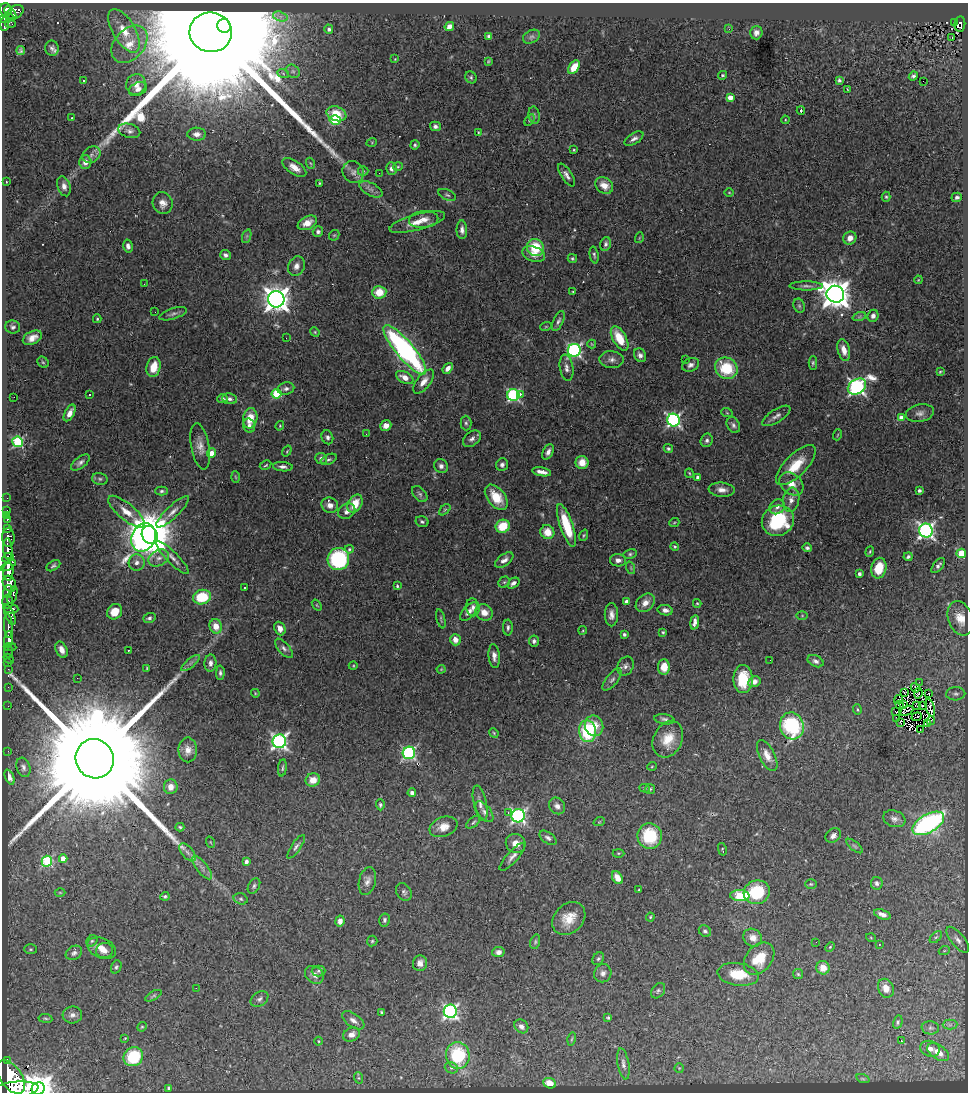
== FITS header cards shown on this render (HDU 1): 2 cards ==
NAXIS1  =                  966
NAXIS2  =                 1090

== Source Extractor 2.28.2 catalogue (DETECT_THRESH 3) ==
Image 966 x 1090 px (HDU 1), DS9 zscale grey, 1 PNG px = 1 image px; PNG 970 x 1094 px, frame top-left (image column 1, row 1090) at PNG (2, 3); each listed source drawn as its Kron ellipse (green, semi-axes under 4 px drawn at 4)
Background 0.712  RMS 0.056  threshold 0.169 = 3 sigma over >= 5 px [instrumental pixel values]
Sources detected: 438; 3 with non-positive FLUX_AUTO (blend fragments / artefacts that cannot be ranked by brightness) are neither listed nor drawn; the other 435 listed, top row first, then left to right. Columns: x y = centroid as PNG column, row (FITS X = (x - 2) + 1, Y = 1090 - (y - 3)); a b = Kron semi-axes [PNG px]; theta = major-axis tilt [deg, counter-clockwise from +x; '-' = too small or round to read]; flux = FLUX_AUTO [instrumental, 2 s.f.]
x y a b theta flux
6 10 6 5 - 400
15 12 10 6 31 410
10 13 8 4 -52 310
280 16 7 4 -18 13
6 18 7 3 16 210
955 22 3 2 - 11
10 23 6 3 -18 13
4 24 7 3 88 120
960 24 7 5 82 59
224 26 7 6 - 44000
449 27 5 4 - 21
329 29 5 4 - 11
729 29 3 3 - 4.1
124 31 24 11 -59 92
211 32 21 20 - 450000
756 33 7 6 - 17
489 36 4 3 - 8.3
531 37 9 6 28 10
952 37 3 2 - 3.2
129 44 21 15 48 100
52 48 7 6 - 13
21 50 4 3 - 7
395 59 3 3 - 2.8
488 61 3 3 - 3.6
574 67 7 5 56 66
293 71 7 6 - 10
283 73 6 4 -20 5.6
722 75 5 4 - 6.1
913 76 5 3 - 7.3
471 77 6 5 - 6.6
839 80 4 4 - 7.3
84 81 3 3 - 5.1
923 81 2 2 - 2.9
136 84 10 9 - 40
138 89 9 6 25 22
848 89 3 3 - 3.3
730 97 4 4 - 50
801 111 4 3 - 7.8
336 114 10 7 -21 72
534 115 8 5 -80 8.4
72 118 3 2 - 2.8
335 120 5 5 - 210
530 120 6 4 55 6.5
785 120 4 3 - 3.4
435 126 5 4 - 12
129 131 11 7 -16 16
478 132 4 3 - 3
197 134 9 6 0 19
634 139 10 5 32 15
372 142 5 3 - 3.2
415 145 4 4 - 5.9
574 150 3 2 - 4.7
91 155 10 7 33 16
85 162 7 6 - 28
310 163 5 3 - 3.9
294 167 13 6 -34 29
398 167 5 4 - 4.5
391 169 6 5 - 17
363 171 5 5 - 5
353 172 11 10 - 22
379 173 2 2 - 2.1
566 175 13 5 -57 18
6 182 4 2 - 2.7
319 183 4 3 - 3.4
604 185 9 7 -37 44
64 186 10 6 -72 20
371 189 12 6 -27 18
729 192 5 3 - 3.2
447 195 9 5 -25 9.4
886 197 5 4 - 5.1
957 197 5 4 - 12
163 203 11 10 - 27
424 219 15 8 5 31
417 222 29 8 16 59
307 223 10 6 27 41
462 230 9 5 -88 16
318 232 5 5 - 9.7
334 235 6 4 42 5.2
247 236 7 4 71 6.6
639 238 5 3 - 3.4
850 238 7 6 - 30
606 244 7 5 72 10
128 246 6 5 - 15
535 247 9 8 - 130
534 254 12 7 -18 35
225 255 5 5 - 12
594 255 8 4 -80 7.1
572 258 4 4 - 6
296 266 10 8 65 23
918 280 4 3 - 3.2
144 284 3 2 - 3.3
806 286 17 4 0 14
379 292 7 6 - 73
573 292 3 2 - 2.9
835 294 9 8 - 5900
276 299 8 8 - 4200
799 306 7 5 -68 8.2
155 312 2 2 - 2.6
173 314 14 5 17 14
873 316 6 5 - 14
859 317 7 4 19 7
97 319 4 3 - 4.7
558 321 11 5 65 11
546 326 6 3 19 4
13 327 7 6 - 11
315 332 5 4 - 4.3
32 338 10 6 27 30
286 338 2 2 - 2.2
620 338 13 6 -61 96
592 344 4 3 - 3
405 350 31 9 -50 920
574 350 6 6 - 820
844 350 11 6 -76 36
640 355 7 5 -61 14
685 359 3 2 - 4
612 360 12 8 -4 19
43 362 6 5 - 6.4
813 363 7 4 90 6.5
691 365 9 6 22 16
154 367 10 7 76 66
448 368 6 4 50 23
567 368 13 6 -81 18
726 368 12 10 -33 160
940 372 3 3 - 3.6
405 377 9 5 -27 35
424 382 14 7 51 33
857 387 10 7 33 1200
286 389 8 6 12 14
90 394 3 3 - 13
277 394 5 4 - 230
520 394 3 2 - 36
513 395 6 6 - 530
14 397 2 2 - 10
223 399 5 4 - 8.3
230 399 7 5 -9 11
70 413 9 4 62 25
727 413 6 3 -19 3.8
920 413 14 8 11 20
776 416 16 6 32 18
250 418 10 7 79 70
901 418 4 4 - 38
673 420 6 6 - 800
466 423 7 5 -88 9.1
249 425 7 6 - 15
733 425 8 6 -63 12
280 426 5 4 - 4.3
386 426 6 5 - 24
366 434 3 2 - 3.4
837 435 5 3 - 3.8
327 437 7 5 -68 12
472 439 10 6 39 15
707 440 7 6 - 12
18 442 5 5 - 390
200 446 23 9 -80 39
668 449 5 4 - 6.9
287 451 6 3 55 3.7
548 452 8 5 63 18
212 453 4 4 - 47
321 458 6 5 - 11
329 459 8 5 26 8.3
80 462 11 5 38 13
582 462 6 6 - 44
266 465 6 3 28 4.4
502 465 6 5 - 11
796 465 26 10 45 97
441 466 7 6 - 14
283 467 10 4 -5 16
542 472 9 4 -10 23
689 473 5 3 - 3.7
235 477 5 3 - 3.8
697 477 3 3 - 14
100 479 8 6 -14 9.1
791 484 13 10 -40 45
722 490 13 7 -6 26
162 491 6 4 2 7.5
919 491 3 3 - 8.5
420 494 9 6 -48 9.6
496 497 14 8 -51 87
7 498 3 2 - 6.3
791 500 12 8 77 26
355 504 10 6 60 70
330 505 8 7 - 28
777 507 8 7 - 16
7 510 2 2 - 10
445 510 7 4 44 5.5
347 511 9 7 35 20
126 512 22 8 -40 54
173 512 22 6 44 29
7 515 2 2 - 5.8
7 520 4 3 - 61
778 521 16 15 - 270
422 522 6 5 - 7.6
674 523 5 3 - 3.7
566 525 22 6 -71 150
503 526 7 6 - 100
7 529 3 3 - 170
926 531 7 7 - 1200
547 532 7 6 - 54
150 535 9 7 -62 20000
584 535 6 4 71 5
8 537 9 6 -89 380
143 537 15 11 64 1700
675 547 4 4 - 4.8
807 548 5 4 - 9
8 549 10 4 -86 1100
349 549 4 4 - 7.3
870 552 5 4 - 4.9
961 553 5 4 - 190
630 554 7 4 10 7.1
8 557 6 4 30 530
172 557 22 5 -45 27
908 557 4 3 - 7.8
159 558 11 8 27 25
338 559 11 10 - 370
504 560 10 5 37 19
618 560 8 6 -3 21
137 562 8 8 - 20
938 565 9 4 49 12
8 566 8 3 31 760
53 566 7 5 32 8.2
631 568 6 4 -72 4.7
879 568 10 7 77 86
8 572 9 5 89 1700
859 574 3 3 - 11
504 582 6 5 - 5.9
513 583 7 4 36 15
9 584 8 6 -61 1200
397 586 4 3 - 5.2
244 587 3 3 - 5.1
7 592 7 4 71 350
12 595 9 4 72 180
202 597 9 7 17 160
7 601 7 5 -89 530
626 602 4 4 - 18
645 603 10 8 43 33
697 603 4 4 - 3.9
317 605 6 3 -53 3.8
473 607 9 6 -79 16
11 608 8 5 -7 480
665 610 8 5 -11 16
115 612 8 7 - 62
469 612 11 6 47 22
484 612 9 7 -35 38
10 615 11 4 -68 390
611 615 11 6 90 23
802 616 5 3 - 3.5
149 618 6 5 - 9.6
960 618 18 12 -70 62
441 619 10 3 -75 5.5
695 622 7 4 82 17
8 626 12 4 -86 610
216 626 7 6 - 47
508 627 8 5 90 9.7
280 629 7 5 -67 25
583 630 4 3 - 3.5
663 632 4 4 - 4.5
624 634 3 3 - 8.8
9 640 8 4 85 700
455 640 6 5 - 31
534 641 5 5 - 11
10 647 6 2 -4 36
284 648 12 5 -49 15
61 650 8 5 -65 26
128 650 3 2 - 14
8 651 6 3 -90 48
494 656 12 5 -84 21
9 659 5 2 - 17
770 660 3 2 - 3.6
816 661 8 5 -25 13
8 663 3 2 - 6.3
190 663 11 3 40 12
210 663 8 6 86 17
353 666 4 3 - 3.4
625 666 10 7 60 17
664 667 8 6 -90 51
147 668 4 2 - 4.1
8 669 3 2 - 14
441 669 4 4 - 3.5
220 673 7 4 88 9.8
77 678 2 2 - 2.4
743 679 14 9 -89 130
612 680 13 5 51 14
754 682 6 5 - 20
919 682 2 2 - 2
8 687 2 2 - 9.9
915 688 5 2 - 5.3
255 693 4 3 - 3.6
904 693 3 2 - 2
918 693 5 2 - 4
929 693 3 2 - 3.3
956 694 9 6 4 12
898 700 5 2 - 4.1
900 704 3 2 - 3.6
904 704 4 2 - 3.5
917 705 3 2 - 6.2
8 706 2 2 - 6.6
923 706 2 2 - 2.4
930 708 9 3 -75 2.9
857 709 5 4 - 5
895 711 3 2 - 6.7
907 711 7 2 29 8.8
917 717 5 2 - 1.2
664 719 10 5 -9 11
897 719 3 2 - 4.4
931 720 4 3 - 6.7
900 722 3 2 - 5.7
927 724 3 2 - 4.2
594 726 10 9 - 65
792 726 13 12 - 340
920 730 3 2 - 5.9
587 731 11 8 -84 260
494 733 5 4 - 4.2
668 739 19 14 64 77
279 741 7 7 - 1200
188 750 12 9 90 37
8 751 2 2 - 13
409 753 6 6 - 640
767 755 17 7 -63 38
95 759 20 19 - 250000
652 766 5 3 - 3.2
23 767 10 6 -72 14
282 768 8 3 83 6
10 777 8 4 -67 17
313 780 7 6 - 48
171 787 7 6 - 30
645 788 5 4 - 4.8
650 789 5 5 - 5
412 793 4 4 - 13
480 803 18 6 -77 22
380 805 5 4 - 7
557 806 9 7 -49 19
484 812 12 6 -52 16
508 813 3 3 - 10
518 816 6 6 - 860
894 819 11 8 -19 19
473 822 8 4 39 6.6
599 822 6 3 18 3.9
928 823 17 9 30 850
180 827 4 3 - 5
443 827 14 9 20 41
650 836 13 12 - 190
833 836 8 6 37 18
548 838 10 5 -35 12
210 842 6 3 -70 3.5
516 843 10 9 - 35
855 846 10 3 -40 6.7
296 847 14 4 56 12
722 849 6 3 -78 3.6
187 852 11 5 -49 17
618 853 6 3 0 4
512 857 18 5 48 21
63 859 4 4 - 53
47 861 5 5 - 310
246 861 4 3 - 16
202 868 14 5 -52 19
617 878 7 5 -57 38
367 881 14 8 77 22
877 883 6 6 - 9.2
811 884 6 5 - 5.2
254 886 8 5 60 9.5
639 890 3 3 - 4.3
60 892 5 3 - 3.6
404 892 9 7 -58 12
757 892 13 11 16 180
165 896 4 4 - 7.5
740 896 9 5 -2 190
241 899 7 5 -17 8
882 914 8 4 -22 20
650 917 4 4 - 4.5
569 918 18 14 45 75
384 920 7 5 79 9.1
340 921 5 4 - 23
705 931 6 5 - 8.6
936 937 7 4 44 7.1
753 938 10 8 -36 33
871 938 5 3 - 3.1
958 940 16 6 -51 21
92 941 6 5 - 7
372 941 5 5 - 5.5
535 942 7 4 73 7.1
816 942 3 2 - 2.6
879 944 3 2 - 3.2
830 947 5 4 - 4.3
102 948 15 10 -23 40
31 949 6 5 - 5.7
105 951 8 7 - 19
944 951 5 3 - 3.4
498 952 6 5 - 20
74 953 9 6 32 13
598 959 7 5 55 7.5
759 959 18 12 49 100
420 963 8 7 - 24
116 967 7 5 68 7.6
823 968 7 6 - 45
318 971 7 5 2 8.3
603 973 9 8 - 19
738 974 21 11 -8 100
798 974 5 5 - 5.7
314 975 10 8 -38 24
196 988 2 2 - 23
886 988 10 7 -66 33
658 991 8 6 52 8.9
153 996 9 4 30 7
259 999 10 6 36 13
450 1011 7 6 - 950
382 1012 4 3 - 5
72 1015 10 8 5 19
45 1018 7 4 -7 6.2
608 1018 4 3 - 5.4
353 1020 13 6 -35 20
898 1022 7 4 76 6.8
950 1025 7 5 1 10
521 1026 8 6 -42 16
142 1027 5 4 - 4.7
930 1028 8 6 -6 10
352 1034 9 6 24 24
125 1038 3 2 - 3
572 1039 6 3 76 3.9
319 1041 4 3 - 3.4
902 1041 3 2 - 23
930 1049 10 7 -16 24
938 1052 12 7 -33 44
458 1055 13 12 - 240
133 1057 10 9 - 170
7 1060 3 3 - 130
623 1064 16 5 -80 17
451 1068 7 5 -20 9.8
679 1068 5 4 - 4.7
11 1077 19 10 -54 5400
359 1078 6 4 -70 4.9
863 1079 7 4 -19 4.9
550 1083 6 5 - 34
38 1088 7 6 - 6100
169 1088 4 3 - 7
15 1090 24 8 7 5600
At the frame edge (FLAGS 8, measured only in part): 2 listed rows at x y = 38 1088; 15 1090
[3 non-positive-flux detections neither listed nor drawn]